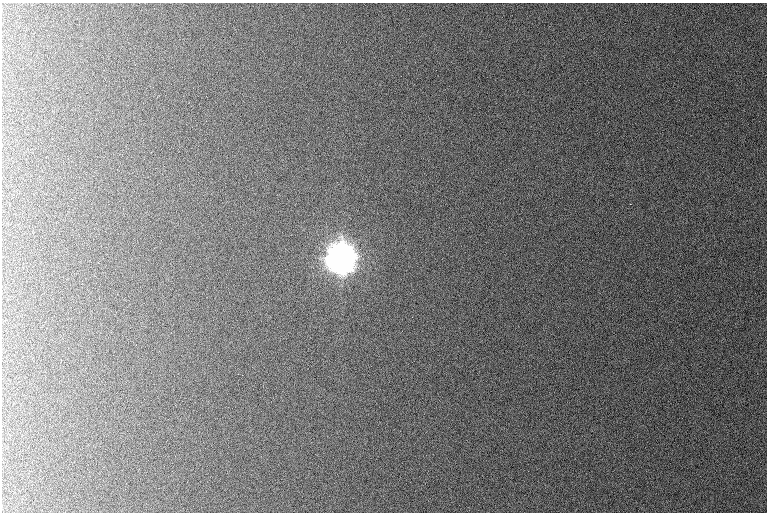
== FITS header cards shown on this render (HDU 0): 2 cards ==
NAXIS1  =                  765 /
NAXIS2  =                  510 /

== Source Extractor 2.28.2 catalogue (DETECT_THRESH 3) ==
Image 765 x 510 px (HDU 0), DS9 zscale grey, 1 PNG px = 1 image px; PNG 769 x 514 px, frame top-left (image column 1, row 510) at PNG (2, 3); no overlay
Background 1090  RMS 11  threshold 32.4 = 3 sigma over >= 5 px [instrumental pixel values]
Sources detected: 4; all 4 listed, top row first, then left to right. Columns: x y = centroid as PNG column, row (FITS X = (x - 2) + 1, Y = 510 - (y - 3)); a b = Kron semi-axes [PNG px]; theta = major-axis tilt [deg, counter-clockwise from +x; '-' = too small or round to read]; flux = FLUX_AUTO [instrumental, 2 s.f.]
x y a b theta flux
630 204 3 2 - 720
343 253 13 9 8 450000
345 262 16 9 51 550000
336 263 13 7 -56 370000